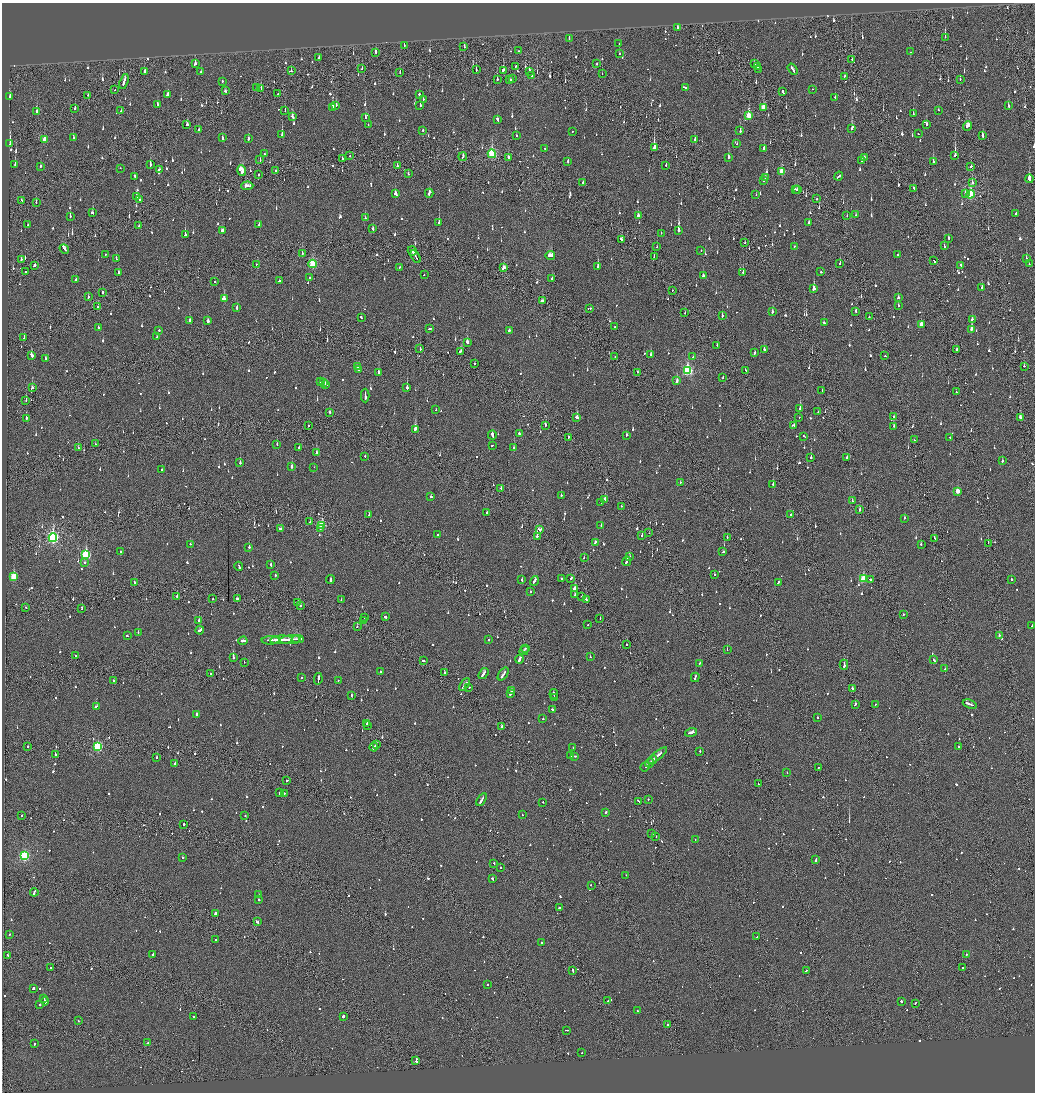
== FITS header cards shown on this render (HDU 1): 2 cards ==
NAXIS1  =                 2065
NAXIS2  =                 2180

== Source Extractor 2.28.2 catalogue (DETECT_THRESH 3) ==
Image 2065 x 2180 px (HDU 1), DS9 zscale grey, zoomed out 1/2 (1 PNG px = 2 x 2 image px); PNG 1037 x 1094 px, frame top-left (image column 1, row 2179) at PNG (2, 3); each listed source drawn as its Kron ellipse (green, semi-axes under 4 px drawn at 4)
Background -0.119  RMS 0.066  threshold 0.199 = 3 sigma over >= 5 px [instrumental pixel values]
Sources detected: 1421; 70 cannot appear on this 1/2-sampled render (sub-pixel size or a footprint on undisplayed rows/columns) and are neither listed nor drawn; of the other 1351, the 500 brightest by FLUX_AUTO listed and drawn (851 fainter detections omitted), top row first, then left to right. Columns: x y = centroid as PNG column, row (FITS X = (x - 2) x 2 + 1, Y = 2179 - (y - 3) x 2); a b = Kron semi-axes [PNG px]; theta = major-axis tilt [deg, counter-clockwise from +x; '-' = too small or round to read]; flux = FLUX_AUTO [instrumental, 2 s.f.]
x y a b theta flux
677 27 2 2 - 180
945 37 3 1 - 170
569 38 2 2 - 68
619 43 2 1 - 59
404 46 2 1 - 250
464 47 3 2 - 58
518 51 2 2 - 76
376 52 3 1 - 240
910 52 2 1 - 93
619 53 2 2 - 72
319 58 2 2 - 140
852 59 2 1 - 66
195 64 3 2 - 300
597 64 2 2 - 130
754 64 2 2 - 83
757 66 2 2 - 340
516 67 3 1 - 130
362 69 2 2 - 100
758 69 2 2 - 110
792 69 6 2 -56 220
476 70 4 2 - 120
503 70 3 2 - 94
145 71 3 2 - 98
291 71 2 1 - 140
529 71 4 2 - 96
201 72 2 2 - 89
400 73 3 1 - 87
602 74 2 1 - 90
531 76 2 2 - 64
844 76 2 1 - 83
497 79 2 2 - 67
512 79 3 1 - 100
960 79 2 1 - 200
510 80 3 2 - 180
222 81 2 2 - 110
124 82 8 2 71 250
685 87 2 2 - 280
256 88 2 2 - 62
261 88 3 1 - 65
115 89 2 1 - 59
812 89 2 1 - 78
225 91 3 2 - 83
783 92 4 2 - 200
167 94 4 2 - 71
278 94 2 2 - 83
419 94 2 2 - 270
88 95 3 1 - 120
10 96 2 2 - 190
835 97 2 2 - 150
423 100 3 2 - 95
157 104 3 2 - 120
336 105 3 2 - 74
420 105 3 2 - 270
1008 106 3 2 - 170
763 107 4 3 - 290
75 108 2 2 - 120
333 108 3 2 - 530
938 110 2 2 - 93
37 111 3 2 - 180
121 111 2 2 - 59
285 111 2 1 - 61
913 114 3 2 - 76
749 116 4 3 - 370
292 117 4 2 - 110
366 118 3 2 - 58
497 119 4 2 - 130
187 125 3 2 - 67
368 125 2 2 - 110
927 125 2 2 - 130
967 126 5 3 - 220
852 129 2 2 - 160
199 130 2 2 - 95
423 130 2 2 - 66
572 131 2 2 - 59
740 131 2 2 - 200
918 134 2 2 - 62
282 135 3 2 - 380
516 136 2 2 - 64
983 136 3 2 - 100
73 138 3 2 - 60
223 138 4 2 - 120
248 139 2 2 - 220
695 139 2 2 - 220
44 140 3 3 - 180
10 144 3 1 - 490
737 144 2 2 - 85
545 148 2 1 - 62
654 148 3 1 - 7800
764 148 2 2 - 150
264 154 2 2 - 130
492 154 4 3 - 1100
955 155 3 2 - 700
350 156 2 1 - 160
463 157 4 2 - 160
508 157 2 2 - 150
728 157 3 2 - 110
864 157 3 2 - 64
342 159 2 2 - 160
260 160 3 2 - 59
861 160 2 2 - 160
568 161 3 2 - 83
933 162 3 2 - 320
15 164 3 2 - 160
150 165 3 2 - 240
666 165 2 2 - 71
41 166 2 2 - 95
397 166 3 2 - 90
971 166 2 2 - 310
120 168 2 1 - 93
159 169 3 2 - 92
242 171 5 3 - 510
276 171 2 2 - 110
782 171 3 3 - 300
408 174 2 1 - 79
259 175 2 2 - 140
134 176 3 2 - 130
839 176 4 2 - 150
765 177 2 2 - 67
1029 179 4 2 - 500
763 181 2 2 - 68
583 182 2 1 - 140
972 182 4 2 - 77
247 186 6 3 3 210
914 188 2 2 - 320
795 189 3 2 - 66
798 190 3 2 - 140
429 193 4 2 - 260
965 193 3 2 - 110
395 194 3 2 - 130
970 194 4 3 - 1200
756 195 2 2 - 63
136 197 2 2 - 260
140 199 2 2 - 81
817 199 2 2 - 74
21 200 3 2 - 73
36 203 3 2 - 67
92 213 3 2 - 84
1016 213 3 2 - 220
855 215 2 2 - 61
638 216 3 2 - 130
847 216 2 1 - 110
70 217 3 2 - 110
365 218 2 2 - 58
439 222 3 2 - 370
809 222 2 2 - 62
28 225 2 2 - 58
259 225 3 2 - 80
139 226 3 2 - 120
373 229 3 2 - 130
678 230 3 2 - 2000
222 231 3 3 - 90
661 233 2 1 - 98
185 235 3 2 - 640
948 238 3 2 - 61
621 239 3 2 - 100
745 243 2 1 - 74
794 246 2 1 - 470
944 246 3 2 - 68
657 247 2 2 - 81
64 249 5 2 - 110
701 250 2 2 - 64
412 251 4 2 - 210
302 253 3 2 - 97
105 255 2 2 - 110
550 255 5 3 - 370
898 255 2 2 - 60
416 256 7 1 -58 280
654 257 2 1 - 69
116 258 3 2 - 74
21 259 3 2 - 65
1026 259 2 2 - 180
934 261 3 2 - 95
256 264 2 1 - 76
313 264 4 3 - 740
840 264 3 2 - 72
1029 264 2 2 - 74
34 265 3 2 - 500
961 265 3 2 - 65
598 266 3 2 - 140
400 267 2 2 - 61
504 268 4 2 - 180
26 272 2 2 - 100
743 272 2 2 - 150
821 272 2 2 - 140
119 273 3 2 - 88
424 275 2 2 - 150
703 276 3 2 - 68
310 278 2 2 - 180
76 279 2 2 - 170
552 279 2 2 - 100
215 281 2 1 - 91
280 281 3 2 - 200
982 287 3 2 - 74
814 289 4 2 - 300
672 290 2 1 - 64
103 292 2 2 - 110
88 297 3 2 - 70
898 298 2 2 - 67
224 299 4 3 - 170
542 301 3 2 - 130
898 305 2 2 - 68
98 307 2 2 - 210
237 308 3 2 - 290
590 308 3 2 - 290
856 311 3 2 - 110
772 312 3 2 - 86
685 313 3 1 - 75
722 315 3 2 - 140
361 317 3 2 - 110
869 317 2 2 - 95
972 319 2 2 - 110
190 320 3 2 - 99
208 321 3 2 - 69
824 322 2 2 - 60
921 325 3 3 - 190
615 327 2 2 - 69
99 328 2 2 - 84
429 329 3 2 - 100
971 329 3 2 - 340
159 331 2 2 - 83
509 331 2 2 - 78
157 336 2 2 - 63
24 338 2 1 - 130
467 342 3 2 - 290
717 345 2 1 - 61
420 349 2 1 - 170
764 349 2 2 - 120
956 349 2 2 - 110
461 351 4 2 - 140
754 353 3 2 - 120
32 355 3 2 - 290
651 355 2 2 - 240
615 356 2 1 - 260
885 356 2 2 - 82
693 357 2 2 - 79
45 358 2 2 - 130
475 364 2 1 - 170
358 366 2 2 - 120
1024 366 2 2 - 89
359 370 2 2 - 89
745 370 2 2 - 81
688 371 4 3 - 1700
638 372 3 2 - 91
379 373 3 2 - 160
723 377 2 1 - 65
677 381 3 2 - 110
320 382 2 2 - 73
324 383 2 2 - 74
326 384 3 2 - 110
407 387 3 2 - 290
32 388 2 2 - 88
822 391 2 1 - 100
956 392 2 2 - 90
365 396 7 2 90 270
26 400 2 1 - 100
800 408 2 2 - 360
436 410 2 2 - 83
330 412 2 2 - 86
818 412 2 1 - 63
577 417 2 2 - 300
799 417 2 1 - 67
894 417 2 2 - 98
1020 417 3 2 - 430
26 418 2 2 - 370
545 425 2 2 - 170
794 425 4 2 - 150
309 426 2 1 - 83
894 426 2 2 - 71
415 429 4 2 - 320
519 434 2 2 - 76
492 435 4 2 - 890
626 435 3 2 - 130
804 436 2 2 - 160
568 437 2 2 - 93
950 437 2 2 - 60
914 440 2 1 - 160
95 444 2 1 - 120
277 444 2 2 - 69
492 445 2 2 - 110
514 447 2 2 - 62
78 448 3 1 - 77
299 448 2 2 - 160
317 453 3 2 - 140
365 456 2 2 - 61
847 457 2 1 - 120
811 458 2 2 - 460
1002 461 2 2 - 89
240 463 2 2 - 130
292 467 3 2 - 320
314 467 2 1 - 98
162 470 2 2 - 250
680 482 2 1 - 85
773 484 2 2 - 170
501 488 2 2 - 63
958 491 3 3 - 200
561 495 2 2 - 120
431 496 2 2 - 100
605 499 3 2 - 130
852 501 2 2 - 77
601 502 2 2 - 68
621 506 2 1 - 84
860 510 2 2 - 290
486 513 2 1 - 110
369 515 2 2 - 75
790 515 2 1 - 190
904 518 2 2 - 130
310 522 2 1 - 63
601 525 2 2 - 120
322 526 4 3 - 590
320 528 2 1 - 110
280 529 4 2 - 200
539 529 3 2 - 170
649 533 2 1 - 77
438 534 2 2 - 140
537 536 2 2 - 220
642 536 2 2 - 140
727 537 2 2 - 85
53 538 4 3 - 2900
935 538 3 2 - 86
595 542 3 2 - 210
988 543 2 1 - 86
190 544 2 2 - 100
921 544 2 2 - 70
249 547 2 2 - 340
120 551 2 2 - 83
723 552 3 2 - 130
86 555 4 3 - 1200
630 556 3 2 - 78
584 557 2 1 - 98
627 561 5 2 - 170
84 562 2 2 - 240
271 565 3 2 - 75
239 566 4 2 - 120
275 575 2 2 - 70
715 575 2 2 - 70
14 576 3 3 - 580
571 578 2 2 - 170
330 579 4 2 - 160
561 579 2 2 - 100
863 579 3 3 - 560
870 579 2 2 - 150
1011 579 2 2 - 140
522 580 3 2 - 68
534 581 5 2 - 160
779 582 3 2 - 1100
135 583 3 2 - 130
575 589 2 2 - 980
530 592 2 2 - 69
575 595 2 2 - 74
177 596 2 2 - 230
582 596 2 2 - 62
212 599 2 1 - 110
237 599 2 2 - 74
586 599 3 2 - 73
341 600 2 1 - 110
298 602 2 2 - 96
300 606 2 2 - 67
26 607 2 1 - 180
82 608 2 1 - 320
903 614 2 1 - 190
385 617 2 2 - 220
365 618 2 1 - 67
600 618 2 1 - 60
199 620 2 2 - 230
363 620 2 2 - 310
588 625 2 2 - 110
1032 625 2 2 - 95
357 626 2 2 - 62
200 630 4 2 - 120
138 633 3 2 - 110
999 635 2 2 - 95
127 636 3 2 - 120
290 639 10 1 6 330
295 639 4 2 - 160
298 639 5 1 - 190
271 640 9 2 2 330
281 640 11 2 2 410
488 640 2 2 - 150
243 641 4 2 - 160
626 645 2 2 - 59
525 649 2 2 - 75
727 650 2 1 - 74
524 651 5 2 - 180
76 655 2 2 - 86
590 657 2 2 - 72
233 658 3 2 - 380
519 659 4 2 - 260
934 660 3 2 - 150
423 661 3 2 - 180
244 662 2 1 - 69
699 664 3 2 - 130
844 665 5 1 - 650
945 669 2 1 - 120
380 672 2 2 - 120
445 673 2 2 - 140
210 674 2 1 - 120
483 674 6 2 55 210
503 674 7 2 55 290
302 677 2 2 - 65
695 677 5 2 - 160
318 679 5 2 - 230
338 680 2 2 - 59
113 681 2 2 - 130
465 685 7 2 54 270
469 687 2 2 - 61
852 688 3 2 - 63
512 691 4 2 - 150
510 693 3 2 - 130
554 694 5 2 - 180
351 695 2 2 - 67
554 697 2 1 - 62
855 704 3 2 - 250
876 704 2 2 - 70
970 704 7 2 -22 360
96 706 3 2 - 150
552 709 2 2 - 59
196 714 3 2 - 63
817 717 2 2 - 160
543 719 2 2 - 89
367 723 2 2 - 130
368 725 2 1 - 78
502 726 3 2 - 88
691 732 6 2 16 250
376 744 3 1 - 140
28 746 2 2 - 76
98 747 3 3 - 1200
374 747 4 2 - 170
958 747 2 2 - 89
573 748 2 2 - 77
700 751 2 2 - 230
55 755 3 2 - 140
571 756 2 2 - 120
574 756 3 2 - 110
657 756 12 2 39 380
157 757 2 2 - 140
652 760 5 1 - 210
175 763 2 2 - 69
649 763 4 2 - 200
645 767 5 2 - 150
818 767 2 1 - 160
787 773 2 2 - 74
287 780 3 2 - 67
758 784 2 1 - 84
279 793 2 2 - 230
284 793 2 2 - 140
648 799 2 1 - 100
482 800 7 2 57 240
638 801 3 2 - 140
543 802 2 1 - 78
606 812 3 2 - 60
522 815 2 2 - 80
22 816 2 1 - 140
245 816 2 2 - 60
184 824 2 1 - 180
652 834 2 2 - 72
656 837 2 1 - 61
695 839 2 2 - 96
24 856 3 3 - 1700
183 857 2 1 - 91
816 859 3 2 - 120
494 863 2 2 - 62
501 867 2 2 - 150
626 875 2 1 - 98
492 879 3 2 - 120
591 885 2 2 - 73
34 892 4 2 - 250
258 895 2 2 - 89
259 900 2 2 - 310
559 908 2 2 - 120
215 914 3 2 - 300
257 922 3 2 - 110
10 934 2 2 - 98
757 937 2 1 - 170
216 939 2 2 - 74
541 943 2 2 - 350
152 954 3 2 - 120
8 955 2 2 - 74
966 955 2 2 - 81
51 968 3 2 - 61
962 968 2 2 - 170
573 970 3 2 - 200
806 970 2 1 - 76
487 985 2 1 - 210
33 988 2 2 - 240
44 999 3 1 - 170
45 1001 4 2 - 310
608 1001 2 2 - 150
901 1001 2 2 - 370
915 1003 2 2 - 80
40 1004 2 2 - 170
637 1011 2 2 - 78
343 1016 2 2 - 430
194 1017 2 2 - 68
78 1021 2 2 - 66
667 1025 2 2 - 89
566 1030 3 1 - 85
148 1043 2 2 - 98
34 1044 2 2 - 120
582 1053 2 2 - 130
416 1060 3 2 - 330
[851 fainter detections neither listed nor drawn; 70 sub-pixel or undisplayed-footprint detections neither listed nor drawn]